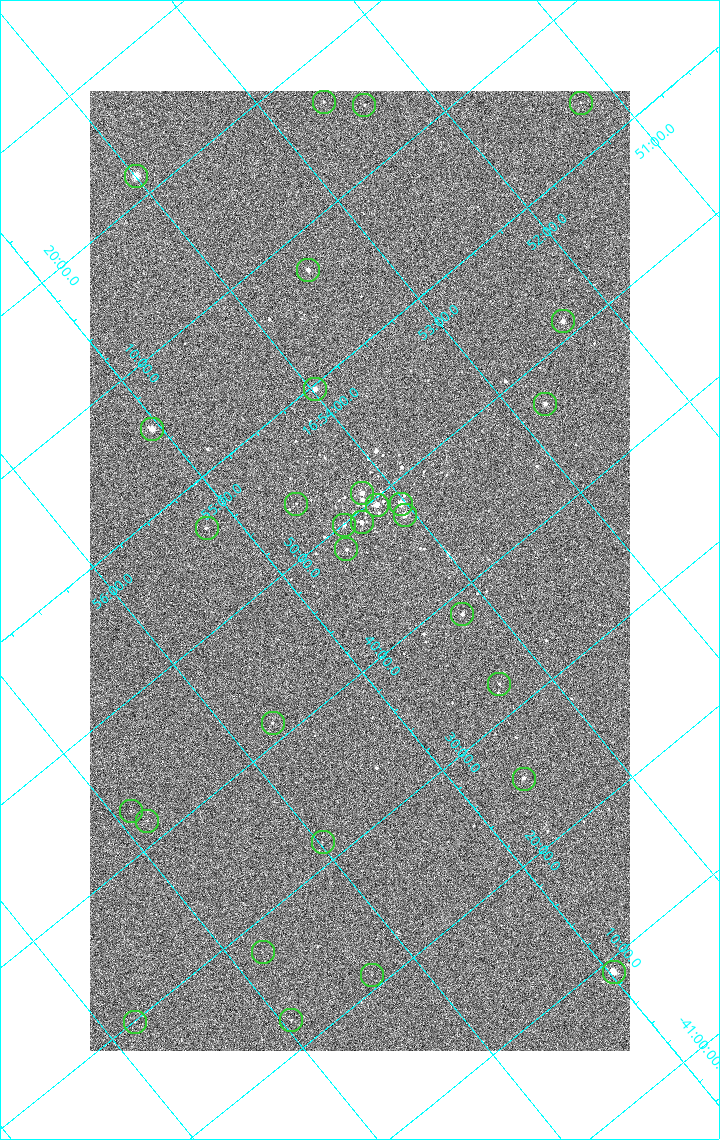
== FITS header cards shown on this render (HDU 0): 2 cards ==
NAXIS1  =                 1080 / length of data axis 1
NAXIS2  =                 1920 / length of data axis 2

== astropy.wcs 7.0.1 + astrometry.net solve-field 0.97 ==
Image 1080 x 1920 px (HDU 0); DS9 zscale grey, zoomed out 1/2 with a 90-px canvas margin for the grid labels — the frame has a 2x2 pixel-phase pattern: neighbouring pixels differ more than pixels two apart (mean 1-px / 2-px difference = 1.28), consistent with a one-shot-colour (mosaic) sensor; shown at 1/2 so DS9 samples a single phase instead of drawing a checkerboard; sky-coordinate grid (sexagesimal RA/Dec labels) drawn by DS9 from the SOLVED WCS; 30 Tycho-2 reference stars matched to detected sources circled (green)
Header WCS: none
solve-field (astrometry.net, Tycho-2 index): SOLVED blind (the file carries no WCS)
Solved WCS: RA---TAN-SIP/DEC--TAN-SIP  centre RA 16:54:33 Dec -41:46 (253.64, -41.77 deg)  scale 2.38 arcsec/px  FOV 42.8' x 76.0'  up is -140 deg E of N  parity flipped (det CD > 0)
(file carries no celestial WCS; the grid is the blind solution)
Tycho-2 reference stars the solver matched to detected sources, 30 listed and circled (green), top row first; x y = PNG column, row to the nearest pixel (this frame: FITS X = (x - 90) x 2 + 1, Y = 1920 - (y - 91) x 2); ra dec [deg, ICRS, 3 dp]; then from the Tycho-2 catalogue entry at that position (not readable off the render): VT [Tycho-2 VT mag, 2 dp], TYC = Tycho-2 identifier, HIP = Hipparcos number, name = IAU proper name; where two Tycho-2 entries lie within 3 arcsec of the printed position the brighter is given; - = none
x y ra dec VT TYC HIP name
324 102 253.156 -42.279 9.66 7876-986-1 - -
580 103 252.806 -42.060 9.90 7876-664-1 - -
364 106 253.104 -42.241 9.91 7876-299-1 - -
136 176 253.499 -42.362 4.82 7876-2743-1 82671 -
308 270 253.369 -42.121 7.31 7876-1152-1 - -
562 322 253.080 -41.855 6.51 7876-2659-1 82543 -
315 390 253.495 -41.994 6.38 7876-309-1 82669 -
545 404 253.197 -41.786 7.01 7876-2053-1 - -
152 430 253.764 -42.091 6.35 7876-2597-1 82783 -
362 494 253.549 -41.849 6.39 7876-2229-1 - -
296 504 253.650 -41.894 9.98 7876-253-1 - -
400 504 253.508 -41.806 5.47 7876-2191-1 82676 -
376 506 253.542 -41.825 6.07 7876-2204-1 82691 -
404 515 253.515 -41.792 6.56 7876-2254-1 - -
362 522 253.582 -41.820 6.62 7876-2640-1 82706 -
344 525 253.608 -41.832 7.44 7876-2319-1 - -
206 528 253.801 -41.944 9.16 7876-1486-1 - -
346 550 253.633 -41.805 7.76 7876-1997-1 - -
462 614 253.548 -41.642 7.21 7876-2339-1 - -
499 684 253.576 -41.540 8.52 7876-1880-1 - -
272 724 253.929 -41.690 9.45 7876-1772-1 - -
524 779 253.649 -41.423 8.08 7876-2472-1 - -
130 811 254.222 -41.719 10.94 7876-2588-1 - -
147 821 254.210 -41.695 10.00 7876-2426-1 - -
322 842 253.994 -41.527 10.16 7876-2126-1 - -
262 952 254.199 -41.464 10.79 7876-2221-1 - -
614 972 253.744 -41.151 5.82 7872-1609-1 82775 -
372 976 254.075 -41.350 10.73 7876-1756-1 - -
291 1020 254.236 -41.370 10.62 7876-1948-1 - -
134 1022 254.451 -41.499 10.62 7876-2486-1 - -